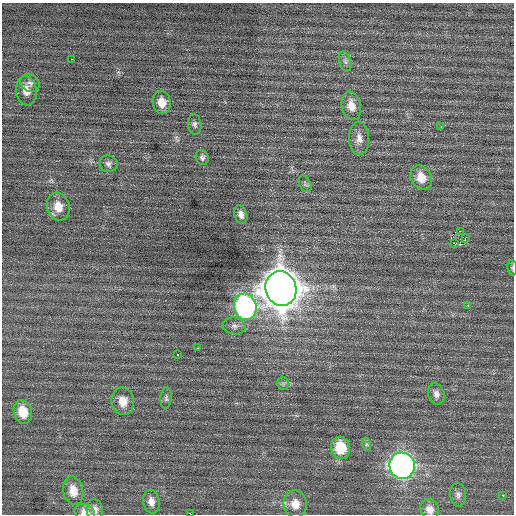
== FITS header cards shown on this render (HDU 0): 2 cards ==
NAXIS1  =                  512 / Axis length
NAXIS2  =                  512 / Axis length

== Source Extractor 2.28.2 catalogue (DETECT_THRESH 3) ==
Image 512 x 512 px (HDU 0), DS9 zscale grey, 1 PNG px = 1 image px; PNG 516 x 516 px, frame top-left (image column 1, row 512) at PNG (2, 3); each listed source drawn as its Kron ellipse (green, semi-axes under 4 px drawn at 4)
Background 0.202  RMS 0.75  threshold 2.24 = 3 sigma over >= 5 px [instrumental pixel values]
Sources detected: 44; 2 with non-positive FLUX_AUTO (blend fragments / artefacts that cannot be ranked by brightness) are neither listed nor drawn; the other 42 listed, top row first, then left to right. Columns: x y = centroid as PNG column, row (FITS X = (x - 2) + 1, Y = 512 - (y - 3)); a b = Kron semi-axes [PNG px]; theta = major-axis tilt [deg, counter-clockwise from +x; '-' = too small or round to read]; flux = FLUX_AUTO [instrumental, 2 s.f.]
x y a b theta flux
72 59 2 2 - 98
345 61 10 5 -73 160
30 83 10 8 -35 200
26 91 15 10 -82 530
162 102 11 9 -79 630
351 106 14 9 -77 580
195 124 10 6 -85 170
441 126 2 2 - 120
359 139 16 10 -88 420
202 157 7 6 - 150
108 164 9 8 - 180
421 178 12 10 -62 760
305 184 9 5 -61 110
58 207 14 11 -71 790
241 214 10 6 -73 260
460 231 3 2 - 7500
465 238 4 2 - 34
455 244 3 2 - 150
512 268 8 5 -83 88
281 289 17 15 -73 120000
468 305 3 3 - 73
245 307 13 11 -74 14000
234 326 11 8 -9 230
197 348 3 2 - 220
178 355 3 3 - 120
283 384 6 6 - 120
436 394 11 8 -70 260
166 398 11 5 86 140
123 401 14 11 -80 620
23 412 12 9 -74 1000
366 444 6 4 -72 81
341 448 11 9 -75 1700
402 466 13 12 - 21000
73 491 14 10 -78 700
458 495 11 8 -83 200
503 495 3 3 - 200
151 502 12 8 -81 350
295 504 14 11 -78 690
430 509 10 9 - 430
95 510 10 8 -81 280
85 512 10 8 -16 450
190 514 3 2 - 800
At the frame edge (FLAGS 8, measured only in part): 3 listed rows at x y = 512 268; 85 512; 190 514
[2 non-positive-flux detections neither listed nor drawn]